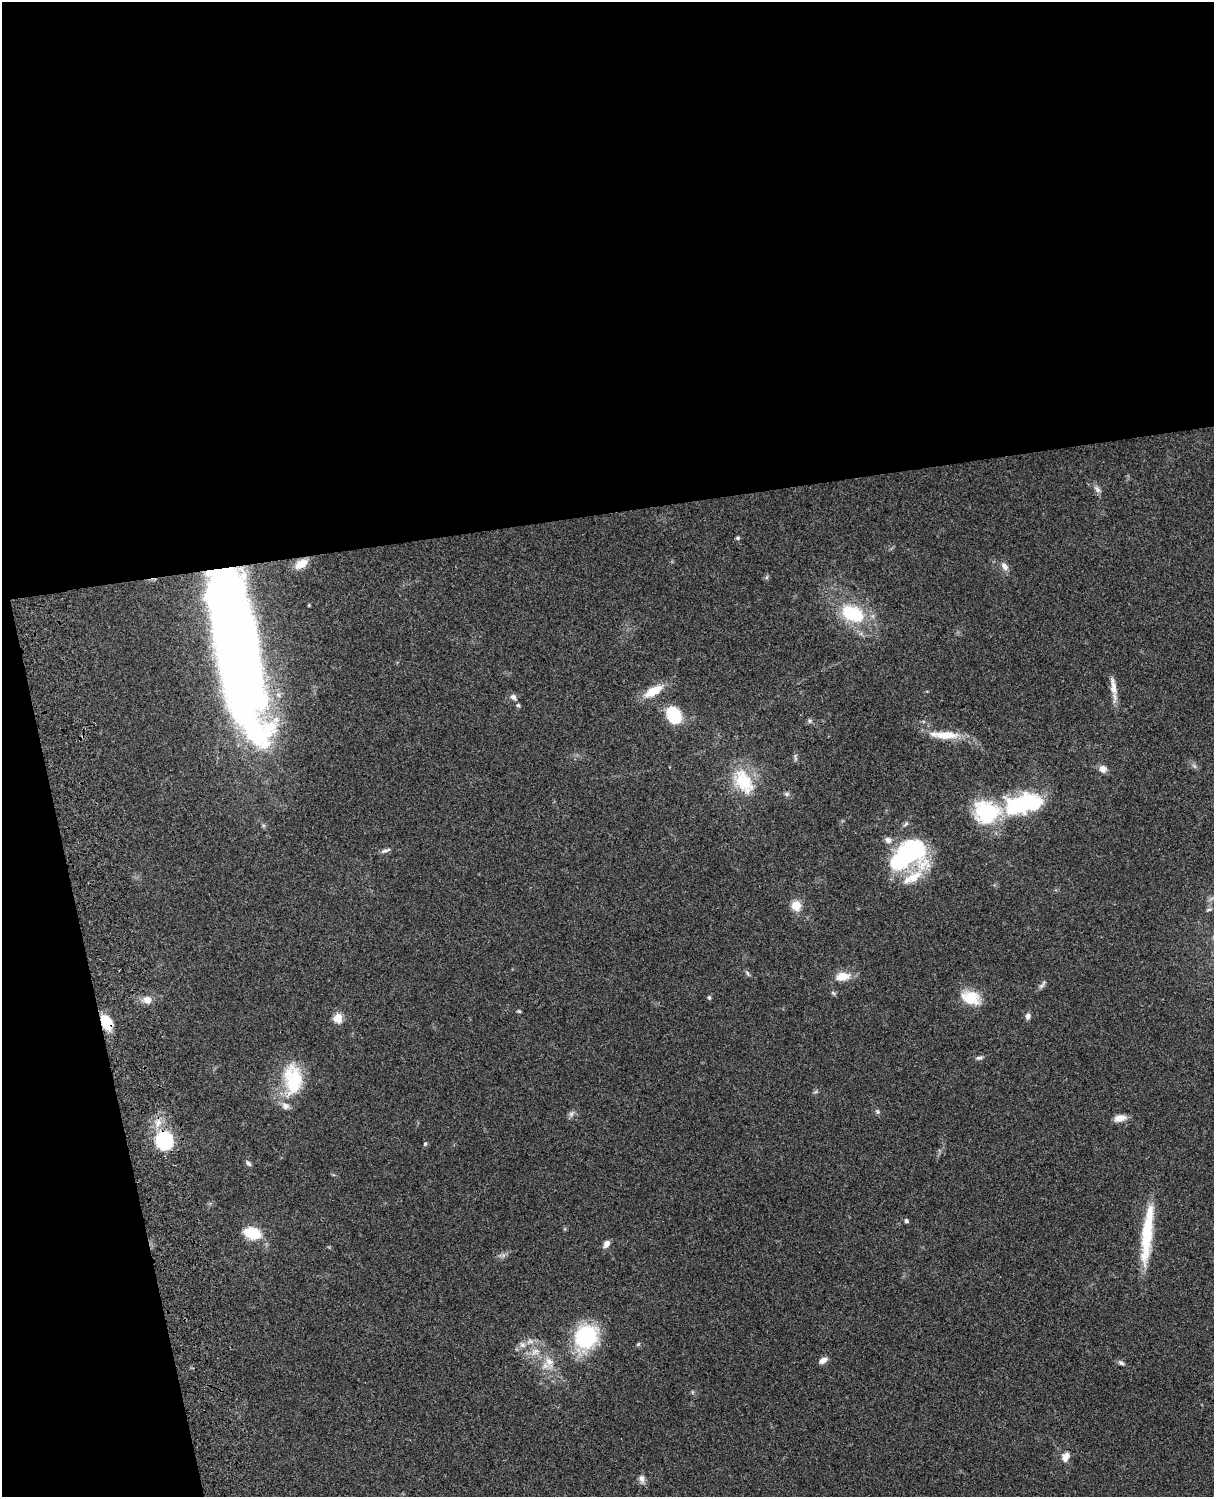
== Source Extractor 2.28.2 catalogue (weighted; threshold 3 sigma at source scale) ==
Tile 1 of 4 x 3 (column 1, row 1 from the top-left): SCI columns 121-1332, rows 3269-4763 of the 5087 x 4927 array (HDU 1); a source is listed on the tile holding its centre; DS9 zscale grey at full resolution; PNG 1216 x 1499 px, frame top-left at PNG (2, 2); no overlay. Shown black and unused: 39% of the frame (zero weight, under 3 of 4 exposures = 6% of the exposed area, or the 3 px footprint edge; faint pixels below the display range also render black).
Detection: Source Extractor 2.28.2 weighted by HDU 2 'WHT'; one run over the whole footprint, this tile lists its part. Background 0.0986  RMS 0.0064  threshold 0.0289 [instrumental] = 3 sigma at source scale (4.5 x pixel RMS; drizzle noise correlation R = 1.50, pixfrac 1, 0.05/0.05 arcsec/px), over >= 5 px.
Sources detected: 63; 2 inside a brighter object's white glare — not listed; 5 inside a brighter listed object's ellipse — not listed separately; the other 56 listed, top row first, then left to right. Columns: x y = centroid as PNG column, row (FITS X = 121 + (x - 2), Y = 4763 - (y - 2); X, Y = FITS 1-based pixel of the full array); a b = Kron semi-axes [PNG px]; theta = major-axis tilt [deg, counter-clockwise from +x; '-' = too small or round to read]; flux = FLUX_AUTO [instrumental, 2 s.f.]
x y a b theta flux
1097 489 11 7 -51 2.6
738 538 5 4 - 1
301 564 16 9 28 8.1
1005 566 12 8 -51 3.3
767 577 6 4 71 0.99
853 614 31 20 -25 35
237 648 155 36 -79 830
1113 687 32 7 -83 6.7
653 691 23 10 31 14
513 697 9 7 -42 2.6
518 705 5 5 - 1
674 715 15 11 -61 29
810 721 7 6 - 1.4
945 735 32 10 0 14
795 757 11 5 -83 1.5
1103 769 10 9 - 3.5
743 781 38 22 -60 27
787 794 7 6 - 1.5
1024 803 39 20 21 68
986 812 34 30 -7 41
385 851 14 4 17 1.9
907 853 39 25 36 78
796 905 5 5 - 30
1209 910 8 4 21 0.95
747 973 8 5 -61 1.2
842 977 16 9 9 10
1041 986 11 5 43 1.9
833 993 7 4 -37 0.96
709 998 5 4 - 1.1
971 998 24 16 -19 17
147 1000 11 10 - 4.7
519 1011 6 5 - 0.78
1028 1016 8 7 - 2.3
338 1018 5 5 - 27
106 1022 14 9 -64 17
979 1058 9 5 13 1.7
293 1079 42 24 -86 34
877 1112 7 5 -36 1.2
571 1114 7 7 - 1.8
1120 1118 14 7 12 5.6
164 1140 20 18 -64 39
425 1144 6 5 - 0.96
248 1163 9 5 -45 1.5
906 1221 5 5 - 1.5
1147 1231 67 11 84 35
252 1233 13 8 -15 27
606 1244 10 6 55 3.1
586 1336 20 17 53 71
530 1341 11 7 11 3.3
638 1344 7 4 45 0.82
535 1352 14 9 23 6
823 1360 10 6 29 3.3
549 1361 14 11 -54 7.1
1121 1363 9 6 -31 1.6
1065 1457 13 9 60 4.7
642 1479 13 7 -71 3
Overlapping masked pixels (flux is a lower limit): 3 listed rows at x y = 237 648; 106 1022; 164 1140